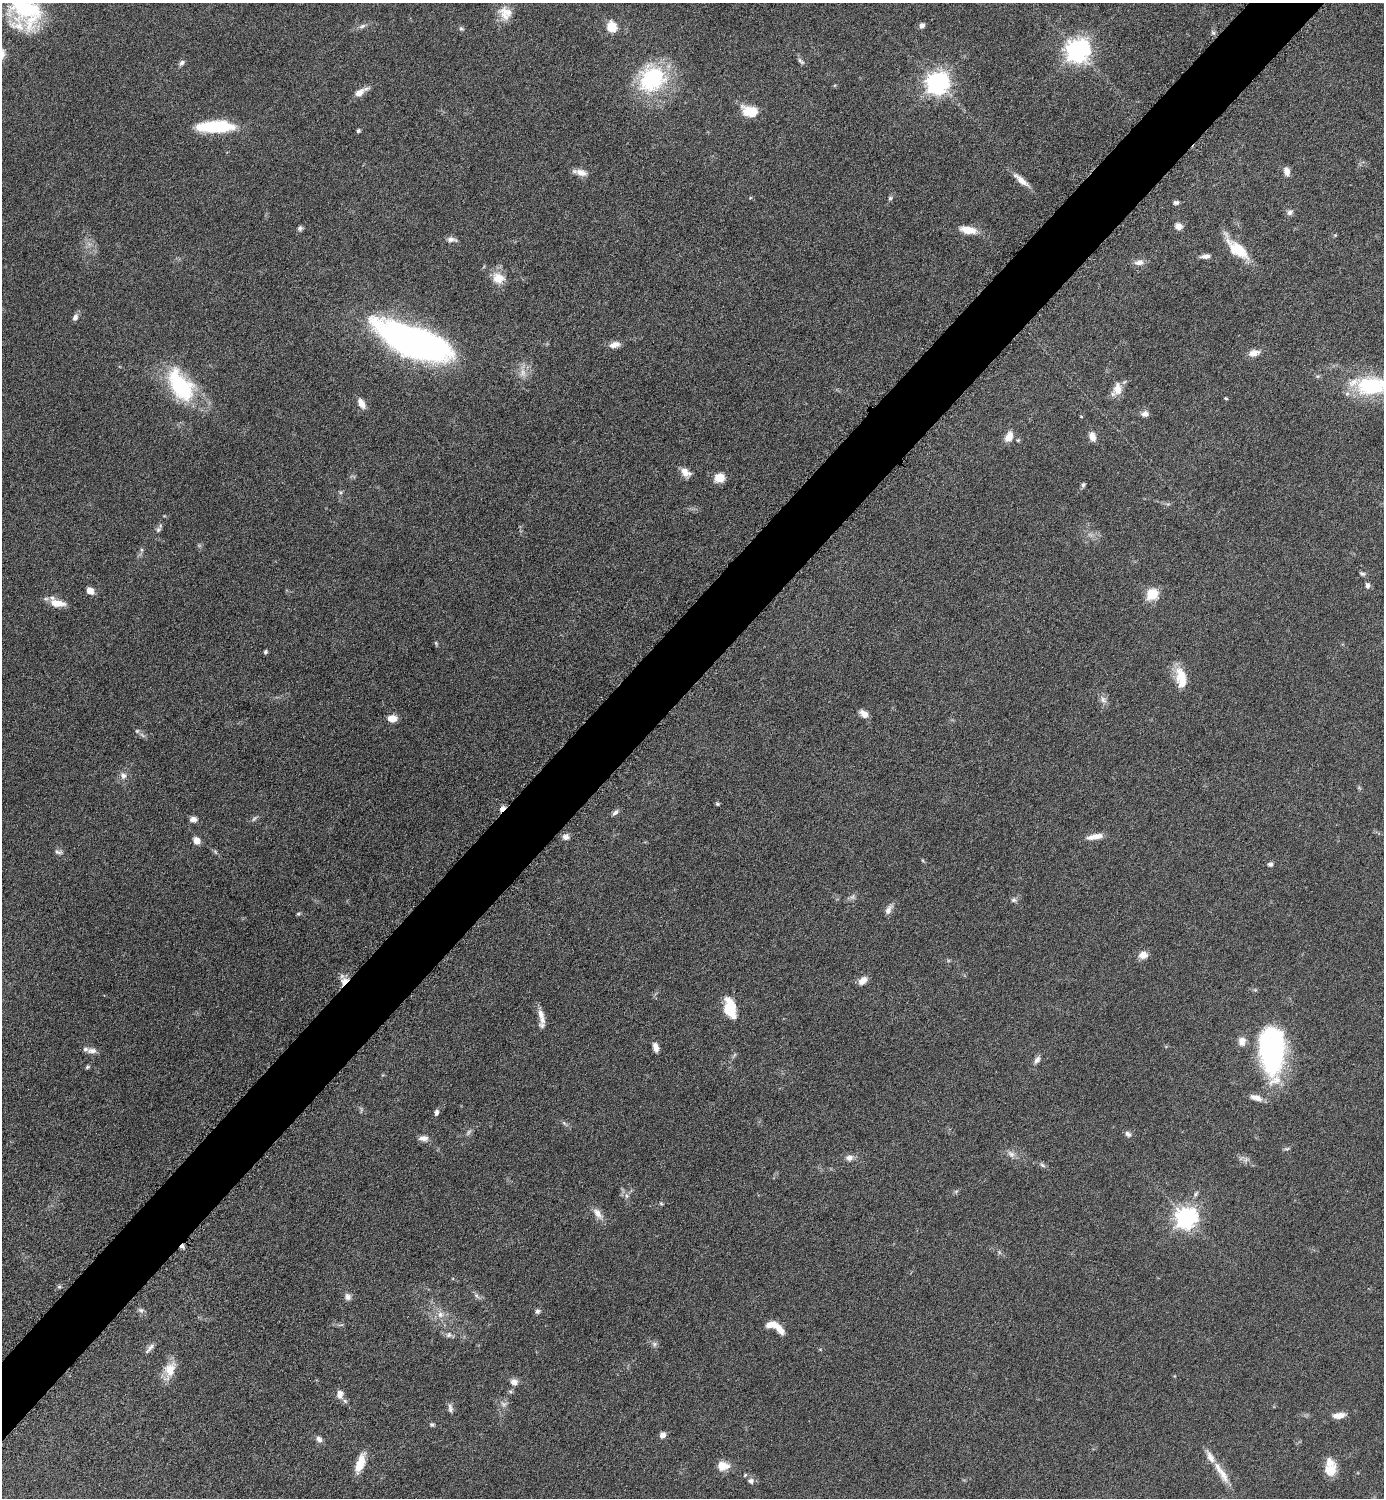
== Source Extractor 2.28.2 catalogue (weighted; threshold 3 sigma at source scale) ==
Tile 10 of 4 x 4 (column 2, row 3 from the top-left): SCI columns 1690-3071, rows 1504-2999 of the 6003 x 6003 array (HDU 1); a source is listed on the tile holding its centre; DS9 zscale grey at full resolution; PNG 1386 x 1500 px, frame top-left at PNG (2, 3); no overlay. Shown black and unused: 5% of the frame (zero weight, under 6 of 12 exposures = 1% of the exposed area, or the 3 px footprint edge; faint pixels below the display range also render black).
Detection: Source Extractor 2.28.2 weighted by HDU 2 'WHT'; one run over the whole footprint, this tile lists its part. Background 0.0872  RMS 0.0039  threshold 0.016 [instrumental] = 3 sigma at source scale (4.09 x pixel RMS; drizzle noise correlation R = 1.36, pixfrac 0.8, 0.05/0.05 arcsec/px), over >= 5 px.
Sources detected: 146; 5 too faint to see at this stretch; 1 inside a brighter object's white glare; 1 cosmic-ray / hot-pixel residue — not listed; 10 inside a brighter listed object's ellipse — not listed separately; the other 129 listed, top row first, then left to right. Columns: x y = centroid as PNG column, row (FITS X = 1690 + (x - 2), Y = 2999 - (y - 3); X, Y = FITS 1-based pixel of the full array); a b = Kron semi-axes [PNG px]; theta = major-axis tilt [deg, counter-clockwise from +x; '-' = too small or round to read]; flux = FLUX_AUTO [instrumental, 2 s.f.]
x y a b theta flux
25 8 44 30 -58 38
505 13 19 17 -40 5.6
922 25 7 5 47 1.5
362 26 11 5 19 1.3
612 27 14 12 -64 5.6
461 29 7 5 -40 0.65
1213 33 6 4 -19 0.62
1078 50 8 8 - 320
801 61 11 5 -44 1
182 63 8 6 46 1.1
652 78 34 30 42 36
937 83 8 7 - 270
360 92 16 6 31 3.7
749 111 18 11 -13 7.8
213 128 36 15 -2 18
358 131 4 4 - 0.81
581 172 16 8 -17 2.8
1287 172 10 6 -75 2.4
1021 180 24 7 -40 3.7
890 198 5 5 - 0.63
1176 202 7 5 9 0.96
1290 212 9 7 28 1.3
1178 226 8 7 - 2.2
300 228 7 6 - 0.86
968 230 18 8 -9 5.9
1335 235 5 4 - 0.4
451 239 12 6 -8 1.7
1237 249 35 13 -44 11
1206 256 11 6 3 1.7
1139 262 13 8 8 2.2
498 278 17 15 -37 5.4
75 318 9 6 60 1.5
413 342 71 25 -22 170
615 345 13 7 13 2.6
1254 353 16 9 11 2.6
180 385 42 23 -58 32
1371 386 50 22 -3 31
1117 389 18 12 80 4
1226 398 5 4 - 0.39
361 403 13 7 -61 3.1
1145 414 9 7 1 1.8
1092 436 11 7 -75 2.8
1009 437 12 8 67 3.8
1018 440 5 5 - 0.48
685 472 13 8 -42 3.2
719 478 10 9 - 5.4
1083 485 6 5 - 0.7
340 492 6 4 -18 0.51
158 530 8 5 63 0.98
142 550 7 4 -90 0.69
1362 574 8 5 -17 0.79
1367 585 8 6 -82 1.1
90 591 9 6 -34 2.6
1152 594 6 6 - 28
57 603 18 8 -9 5.3
436 643 7 4 -65 0.5
265 652 5 4 - 0.61
1181 674 22 17 -43 6.7
1103 700 13 7 -60 1.9
864 714 12 7 -40 2.2
392 718 10 7 3 3.2
137 731 6 6 - 0.68
123 775 10 9 - 2.1
717 804 5 4 - 0.52
502 808 7 5 48 2
615 812 10 5 42 1.2
254 818 10 5 45 0.91
193 819 9 6 -3 1.8
566 837 9 7 -2 1.7
1095 837 20 7 10 3.8
196 841 7 6 - 3.4
58 852 11 6 -10 1.1
1270 864 7 5 -6 0.93
852 897 8 6 71 1
1014 900 8 6 4 1
888 909 15 7 60 2
298 914 6 4 17 0.48
1143 955 11 9 8 2.7
863 980 12 8 39 2.5
344 981 12 8 30 3.2
730 1008 21 11 -75 12
541 1014 14 8 -71 2.7
1242 1041 11 9 81 3
655 1047 11 6 -74 2.3
1271 1050 52 25 -87 75
92 1051 14 8 -1 2
1037 1060 11 6 58 1.6
87 1067 7 4 28 0.55
1256 1098 16 7 -17 2.8
436 1112 8 5 75 1.1
564 1123 8 4 -45 0.76
468 1132 10 5 55 0.99
1128 1134 10 6 -30 1.2
423 1138 13 7 -1 2.1
1287 1149 9 4 1 0.62
849 1158 10 8 7 2
1246 1160 8 6 68 1.2
1042 1165 9 5 -38 0.93
956 1191 7 4 19 0.59
1196 1194 9 5 53 0.84
626 1196 8 6 -58 1.3
661 1203 5 5 - 0.49
598 1214 19 9 -52 3.1
1186 1217 8 7 - 240
59 1287 6 4 0 0.56
476 1296 10 5 -51 1
348 1297 8 7 - 1.8
141 1310 8 6 -17 0.98
537 1311 6 6 - 0.95
440 1314 9 8 - 2.4
772 1325 15 7 -5 4.7
449 1335 9 8 - 1.4
654 1344 8 7 - 1.1
150 1348 16 5 45 1.5
170 1370 24 12 67 5.8
514 1382 9 8 - 2.2
340 1394 10 7 -86 2.6
450 1408 13 6 -84 1.4
1339 1415 15 7 8 3.2
432 1425 6 5 - 0.65
662 1435 6 5 - 2.3
319 1439 10 7 -59 1.5
1210 1457 19 8 -62 3.2
360 1463 20 8 70 7.3
723 1466 15 11 1 4.4
1330 1470 16 14 42 5.5
745 1475 6 4 45 0.44
1223 1475 24 9 -66 4.4
751 1481 8 7 - 1.5
Overlapping masked pixels (flux is a lower limit): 2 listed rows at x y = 502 808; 344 981
Isophote crosses this tile's border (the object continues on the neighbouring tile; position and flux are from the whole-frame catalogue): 2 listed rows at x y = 25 8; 1371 386